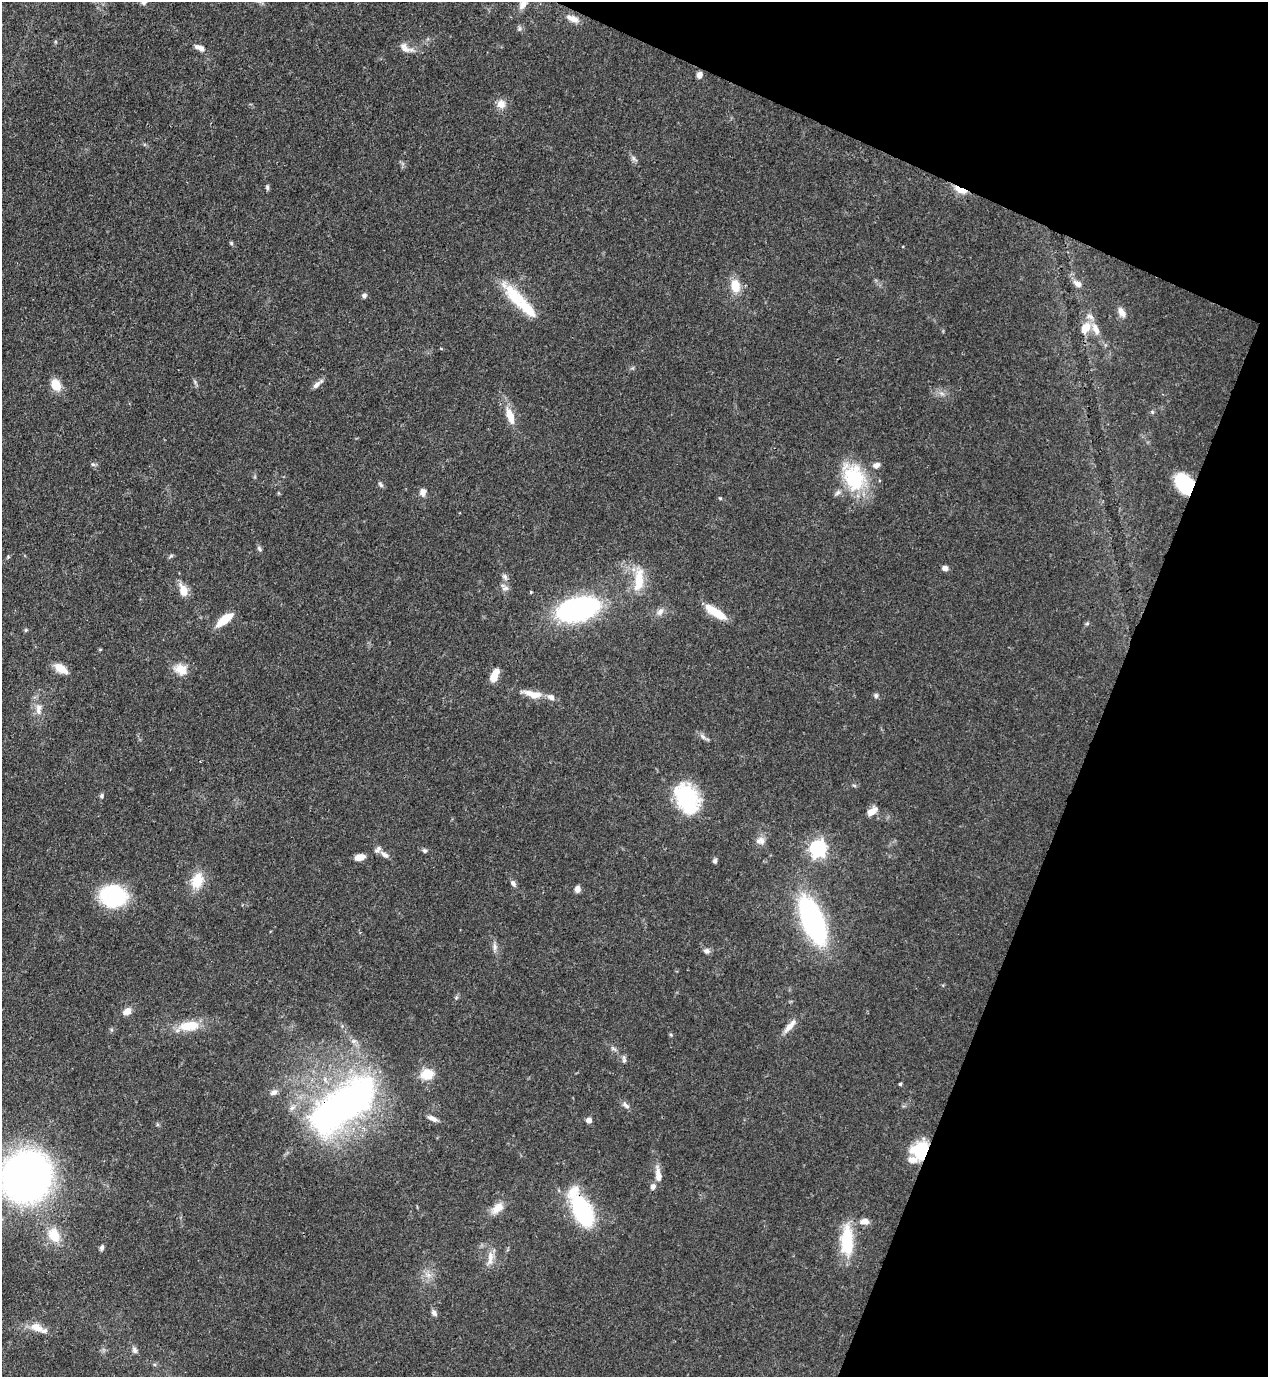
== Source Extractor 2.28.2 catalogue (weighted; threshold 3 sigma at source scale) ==
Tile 8 of 4 x 4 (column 4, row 2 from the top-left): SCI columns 4152-5417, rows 2790-4164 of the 5638 x 5578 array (HDU 1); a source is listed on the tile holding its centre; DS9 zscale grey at full resolution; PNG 1270 x 1379 px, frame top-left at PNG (2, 2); no overlay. Shown black and unused: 20% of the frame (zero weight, under 3 of 4 exposures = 7% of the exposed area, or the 3 px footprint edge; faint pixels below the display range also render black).
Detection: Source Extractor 2.28.2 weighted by HDU 2 'WHT'; one run over the whole footprint, this tile lists its part. Background 0.0517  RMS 0.0035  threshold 0.0157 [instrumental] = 3 sigma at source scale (4.5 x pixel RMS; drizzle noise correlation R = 1.50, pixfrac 1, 0.05/0.05 arcsec/px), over >= 5 px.
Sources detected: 107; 1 inside a brighter object's white glare — not listed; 13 inside a brighter listed object's ellipse — not listed separately; the other 93 listed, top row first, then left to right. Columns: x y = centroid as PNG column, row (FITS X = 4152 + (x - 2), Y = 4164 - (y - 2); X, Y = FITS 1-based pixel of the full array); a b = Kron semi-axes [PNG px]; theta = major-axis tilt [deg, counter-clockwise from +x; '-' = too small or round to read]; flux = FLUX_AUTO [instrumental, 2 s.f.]
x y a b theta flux
523 4 16 8 54 2.6
573 19 17 7 -22 3.1
519 28 8 5 71 0.71
199 48 13 6 -21 2.1
405 49 15 9 -10 2.5
699 75 7 6 - 1.7
501 104 10 10 - 3
633 158 6 6 - 0.9
267 187 8 5 -80 0.69
960 190 17 6 -23 4.4
231 243 6 4 -47 0.5
1077 284 11 6 -34 2
735 286 14 10 -82 6.2
364 295 7 6 - 0.88
516 298 45 16 -48 15
1122 312 14 8 -63 2.3
1086 328 15 10 57 4.9
56 385 10 8 -62 7.3
316 385 15 6 42 1.7
1152 412 5 5 - 0.53
510 416 22 9 -72 5.6
93 464 6 5 - 0.67
854 477 40 27 -64 22
1184 484 18 13 -54 22
381 485 8 5 -51 0.81
423 492 9 7 78 1.9
720 498 4 4 - 0.38
259 549 9 5 -53 0.75
171 556 8 3 45 0.49
8 557 4 4 - 0.38
945 568 7 6 - 1.4
505 577 8 7 - 1
639 580 29 11 84 8.7
505 588 12 7 -23 1.4
183 590 14 8 -70 4.7
531 592 3 3 - 0.38
578 609 28 15 14 99
660 611 12 7 62 1.8
715 612 28 8 -33 7.7
225 620 19 7 38 7.8
1087 624 6 4 1 0.52
26 630 5 5 - 0.47
100 649 5 3 - 0.31
61 669 17 9 -31 4.2
181 669 17 13 -20 4.7
494 677 9 8 - 3.7
535 695 18 10 0 4.2
876 695 6 6 - 0.87
38 711 10 8 -72 1.9
703 737 12 5 -39 1.3
102 796 6 6 - 0.69
687 798 36 23 -64 26
872 811 13 7 36 3.1
762 841 13 7 -77 1.9
818 848 7 6 - 120
425 851 6 6 - 0.68
385 855 11 6 -38 1.5
360 857 10 6 12 3
715 861 6 5 - 0.82
197 881 20 13 72 8.2
513 884 9 6 -55 1.2
577 889 7 6 - 1.8
113 896 20 17 -7 41
812 920 31 12 -68 120
495 947 12 6 -88 1.4
707 951 8 7 - 1.2
127 1011 9 7 30 2.7
188 1026 28 11 9 9.2
789 1027 18 7 49 3.1
671 1035 5 4 - 0.44
624 1059 11 5 -84 0.93
427 1074 15 12 12 6.3
900 1084 3 3 - 0.53
274 1092 10 7 23 1.5
625 1105 12 6 -37 1.3
342 1106 98 42 38 130
433 1119 14 6 -26 1.8
589 1120 5 5 - 2.2
921 1148 20 11 18 13
658 1175 18 7 -84 3.4
27 1176 33 31 64 220
653 1186 8 7 - 1.3
497 1208 19 11 40 4
582 1211 30 16 -63 38
864 1221 12 7 4 2.5
54 1235 18 13 -64 7.3
847 1241 36 14 -90 16
102 1248 7 5 70 0.92
490 1258 22 8 83 3.2
428 1275 7 5 44 1.3
434 1313 9 6 -51 1.2
37 1328 17 10 -31 4.3
134 1350 9 6 -71 1.1
Overlapping masked pixels (flux is a lower limit): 5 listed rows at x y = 960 190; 1184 484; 342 1106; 921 1148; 582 1211
Isophote crosses this tile's border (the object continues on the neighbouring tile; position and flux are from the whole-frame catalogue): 2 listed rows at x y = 523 4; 27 1176